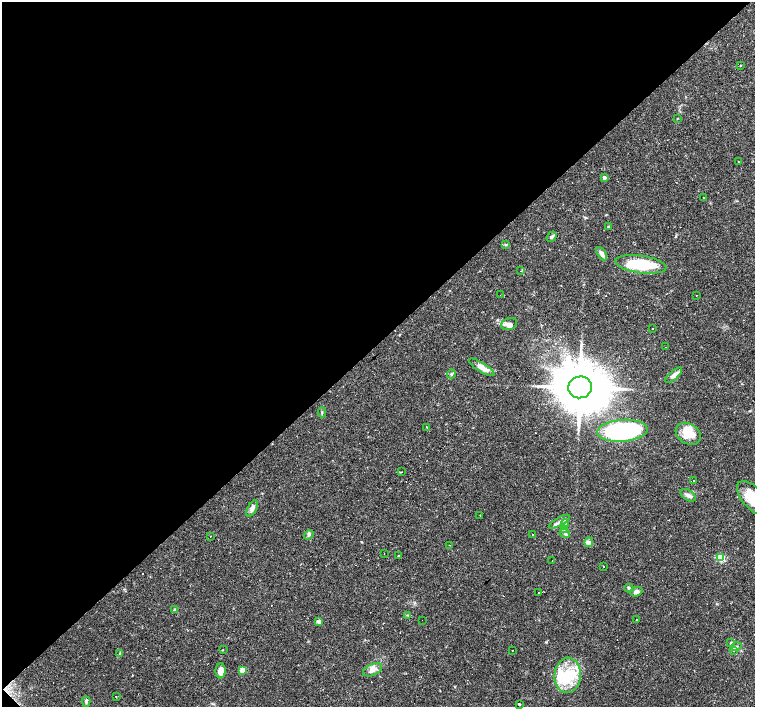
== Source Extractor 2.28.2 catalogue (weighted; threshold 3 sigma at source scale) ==
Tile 5 of 4 x 4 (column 1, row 2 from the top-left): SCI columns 1-1505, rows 2973-4381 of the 6021 x 6009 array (HDU 1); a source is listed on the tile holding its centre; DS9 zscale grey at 2 x 2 block average (1 PNG px = mean of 2 x 2 image px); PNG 757 x 709 px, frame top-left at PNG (2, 2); each listed source drawn as its Kron ellipse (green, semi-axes under 4 px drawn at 4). Shown black and unused: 49% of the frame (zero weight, under 2 of 3 exposures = <1% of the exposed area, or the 3 px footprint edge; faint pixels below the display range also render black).
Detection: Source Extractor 2.28.2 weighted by HDU 2 'WHT'; one run over the whole footprint, this tile lists its part. Background 0.0388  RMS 0.0031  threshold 0.0141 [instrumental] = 3 sigma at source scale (4.5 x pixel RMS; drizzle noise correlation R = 1.50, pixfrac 1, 0.0396/0.0396 arcsec/px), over >= 5 px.
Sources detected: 98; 2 inside a brighter object's white glare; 28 cosmic-ray / hot-pixel residue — neither listed nor drawn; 3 inside a brighter listed object's ellipse — not listed separately; the other 65 listed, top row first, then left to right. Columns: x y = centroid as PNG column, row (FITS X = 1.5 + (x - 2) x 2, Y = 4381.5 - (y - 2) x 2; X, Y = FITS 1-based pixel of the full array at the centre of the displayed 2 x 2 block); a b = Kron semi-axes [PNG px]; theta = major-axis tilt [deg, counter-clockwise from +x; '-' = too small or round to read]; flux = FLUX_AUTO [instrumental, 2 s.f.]
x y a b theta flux
741 65 3 2 - 0.37
677 118 3 2 - 0.35
739 162 2 2 - 0.31
604 178 3 2 - 3.9
703 197 2 2 - 0.31
608 227 3 2 - 0.48
551 237 5 4 - 1.5
505 245 3 2 - 0.47
602 254 7 4 -61 3.3
641 264 26 8 -8 35
520 271 2 2 - 0.33
500 295 2 2 - 0.33
696 295 2 2 - 0.31
509 324 8 6 20 3
652 329 2 2 - 0.43
665 347 2 2 - 2.3
482 367 15 4 -31 7.3
451 374 4 3 - 1.1
674 375 10 4 41 3.9
580 387 12 11 - 5400
322 412 5 3 - 0.94
427 427 3 2 - 0.4
622 431 25 11 4 140
688 434 13 10 -29 16
401 472 2 2 - 0.62
694 481 2 2 - 0.78
688 495 8 5 -32 2.9
752 497 19 10 -52 23
252 508 9 4 61 3.2
480 515 2 2 - 0.42
559 522 12 3 30 2.8
565 524 4 2 - 1
564 529 4 2 - 0.98
565 533 5 4 - 1.6
532 534 2 2 - 0.57
309 535 5 4 - 1.3
210 536 2 2 - 0.21
589 542 5 4 - 1.7
449 545 2 2 - 0.29
384 554 2 2 - 0.23
399 555 2 2 - 0.51
721 558 3 3 - 41
552 560 2 2 - 0.45
603 566 2 2 - 3.5
629 588 4 4 - 1.1
636 592 6 4 19 2.8
539 593 2 2 - 0.36
175 610 3 3 - 1.4
408 615 4 2 - 0.66
422 620 2 2 - 0.93
636 620 2 2 - 0.61
319 622 2 2 - 6.4
731 642 3 3 - 0.65
736 646 5 3 - 1.3
223 650 3 2 - 0.68
512 650 2 2 - 0.3
734 650 3 3 - 0.65
119 654 3 2 - 0.64
242 670 3 3 - 11
372 670 10 6 24 4.3
221 671 7 5 89 6.1
568 675 17 13 85 25
116 697 3 2 - 0.25
86 701 5 3 - 1.5
519 704 3 2 - 0.69
Isophote crosses this tile's border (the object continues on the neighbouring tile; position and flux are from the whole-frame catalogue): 1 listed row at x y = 752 497
Diffuse or blended objects may show on this block-average render without a row.